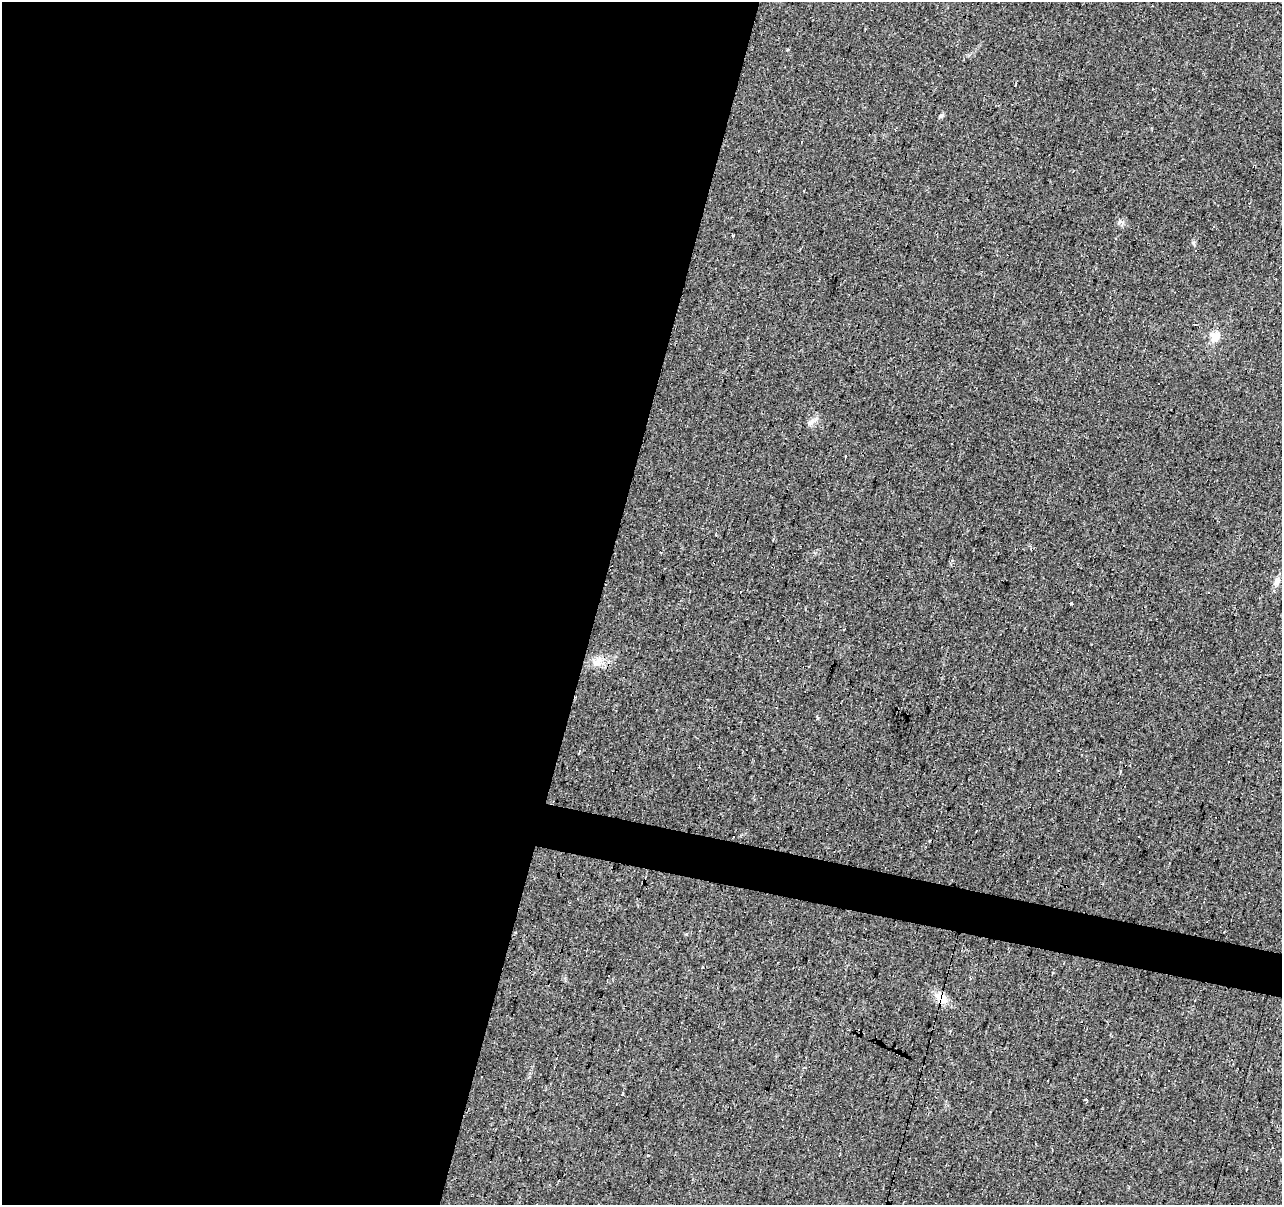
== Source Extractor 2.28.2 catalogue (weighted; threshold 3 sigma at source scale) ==
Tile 5 of 4 x 4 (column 1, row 2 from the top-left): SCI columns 5-1284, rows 2685-3887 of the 5124 x 5307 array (HDU 1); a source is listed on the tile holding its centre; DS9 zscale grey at full resolution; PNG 1284 x 1207 px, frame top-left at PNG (2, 2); no overlay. Shown black and unused: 49% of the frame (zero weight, under 2 of 3 exposures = <1% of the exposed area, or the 3 px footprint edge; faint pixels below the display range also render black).
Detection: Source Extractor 2.28.2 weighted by HDU 2 'WHT'; one run over the whole footprint, this tile lists its part. Background 0.033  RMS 0.0074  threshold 0.0335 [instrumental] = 3 sigma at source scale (4.5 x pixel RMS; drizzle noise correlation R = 1.50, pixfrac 1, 0.0396/0.0396 arcsec/px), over >= 5 px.
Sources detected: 23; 8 cosmic-ray / hot-pixel residue — not listed; the other 15 listed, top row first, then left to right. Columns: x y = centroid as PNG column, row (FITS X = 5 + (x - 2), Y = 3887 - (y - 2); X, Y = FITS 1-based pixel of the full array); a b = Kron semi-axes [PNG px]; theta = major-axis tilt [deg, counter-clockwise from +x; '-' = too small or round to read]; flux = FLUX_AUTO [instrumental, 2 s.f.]
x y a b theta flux
941 116 7 5 57 1.5
1119 222 8 4 45 1.5
733 236 3 3 - 3
1195 251 3 3 - 1
1195 324 3 2 - 0.57
1216 337 15 11 39 7.4
810 423 10 7 38 3
1276 582 12 7 84 3.8
596 664 8 4 -72 2.3
1121 770 4 3 - 0.94
1139 836 3 3 - 1.8
1140 871 3 2 - 0.88
700 930 3 2 - 0.98
940 998 21 10 -32 9.1
732 1039 3 3 - 1.2
Overlapping masked pixels (flux is a lower limit): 1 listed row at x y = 940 998
Unlisted compact peaks at least as high as the median listed source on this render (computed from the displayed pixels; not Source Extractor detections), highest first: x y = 1193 243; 686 934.